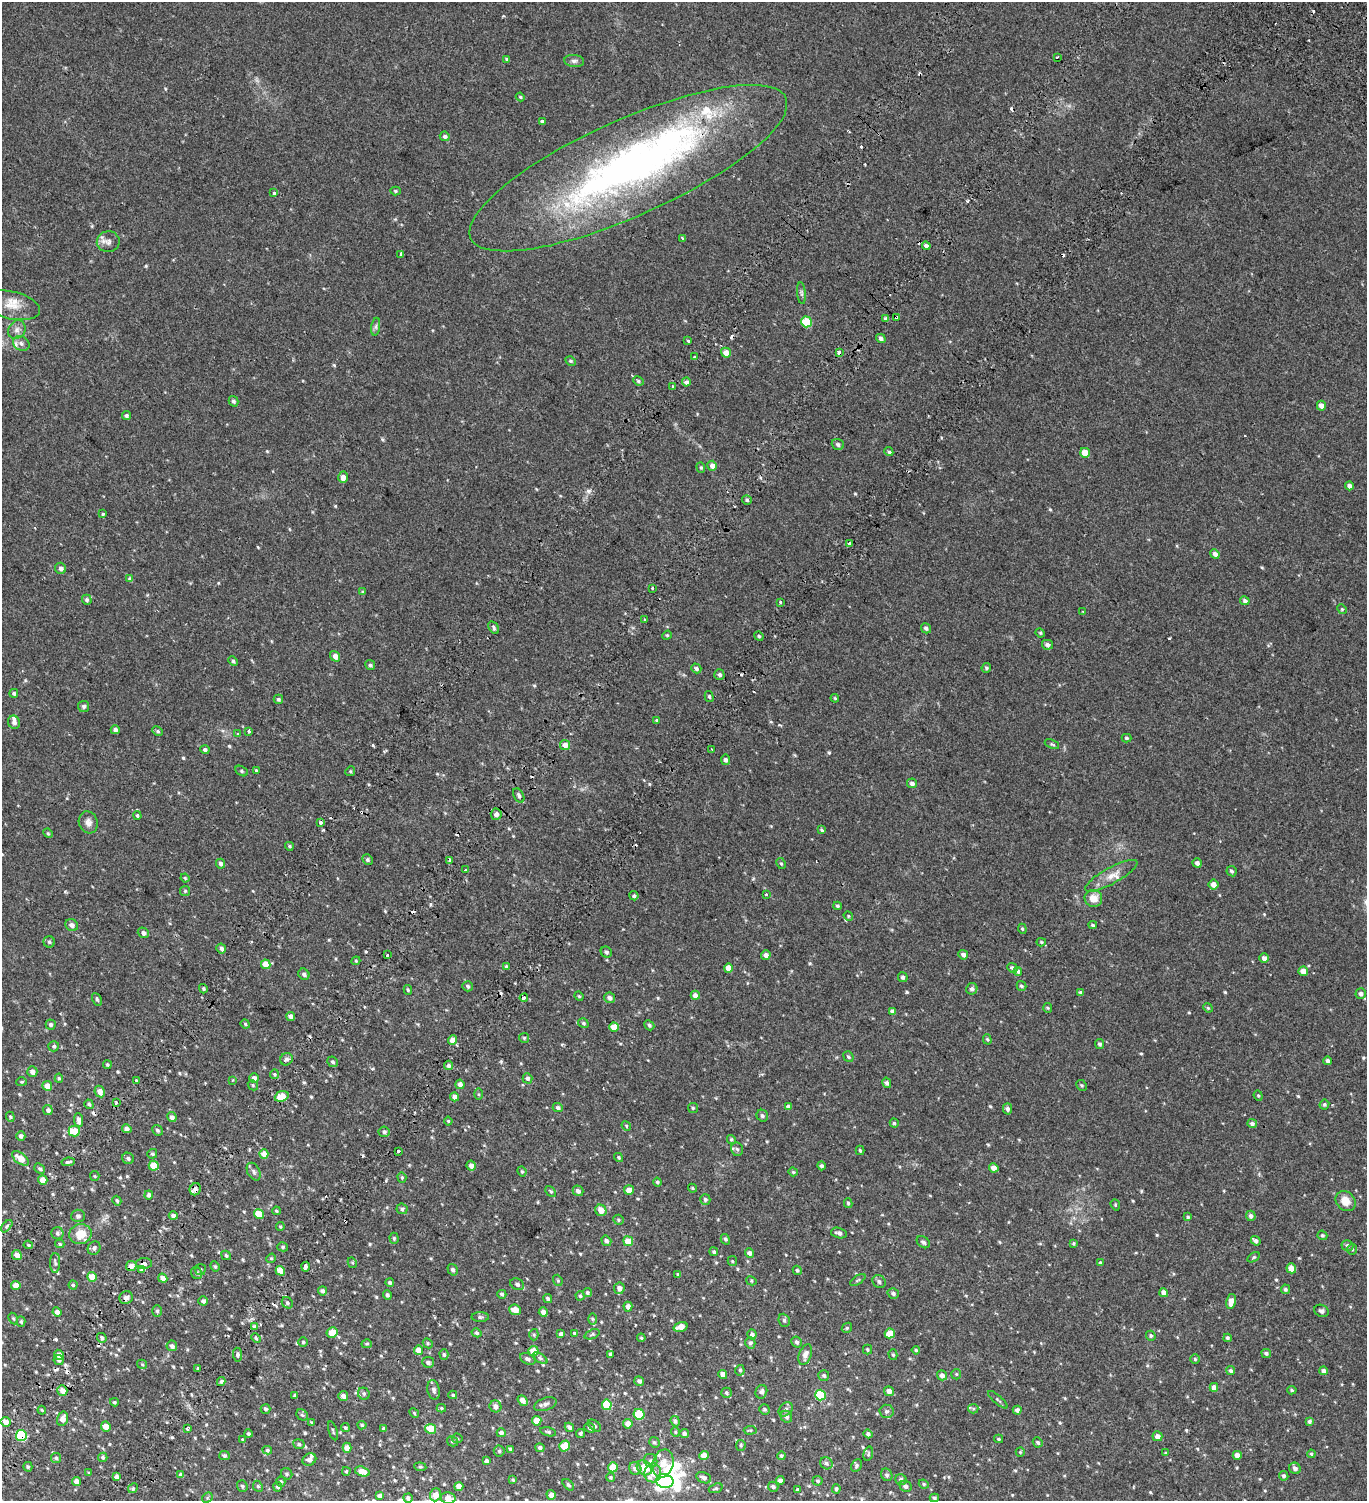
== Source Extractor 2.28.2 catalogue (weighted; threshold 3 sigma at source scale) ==
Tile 7 of 4 x 4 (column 3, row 2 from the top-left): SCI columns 3218-4582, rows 3174-4672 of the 6376 x 6350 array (HDU 1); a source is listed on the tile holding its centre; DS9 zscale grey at full resolution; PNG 1369 x 1503 px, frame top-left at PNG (2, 2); each listed source drawn as its Kron ellipse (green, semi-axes under 4 px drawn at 4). Shown black and unused: <1% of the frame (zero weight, under 2 of 3 exposures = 11% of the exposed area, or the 3 px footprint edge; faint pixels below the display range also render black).
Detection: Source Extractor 2.28.2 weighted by HDU 2 'WHT'; one run over the whole footprint, this tile lists its part. Background 0.0276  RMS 0.0049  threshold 0.022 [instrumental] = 3 sigma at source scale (4.5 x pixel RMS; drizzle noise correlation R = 1.50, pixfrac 1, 0.0396/0.0396 arcsec/px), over >= 5 px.
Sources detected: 670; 1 too faint to see at this stretch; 7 inside a brighter object's white glare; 33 cosmic-ray / hot-pixel residue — neither listed nor drawn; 10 inside a brighter listed object's ellipse — not listed separately; of the other 619, all 500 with FLUX_AUTO >= 0.507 (the completeness limit of this list) listed and drawn (119 fainter detections not listed), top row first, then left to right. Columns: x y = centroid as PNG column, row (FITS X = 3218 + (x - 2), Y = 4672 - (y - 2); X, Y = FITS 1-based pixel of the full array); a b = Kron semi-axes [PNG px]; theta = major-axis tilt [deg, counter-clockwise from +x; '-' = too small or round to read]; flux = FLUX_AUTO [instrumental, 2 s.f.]
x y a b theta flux
1057 57 3 2 - 0.66
507 59 4 3 - 0.71
574 61 10 6 -6 1.4
520 97 4 4 - 0.52
542 121 4 3 - 0.69
445 136 5 4 - 1.1
628 168 173 48 24 220
395 191 5 4 - 0.67
274 193 3 3 - 1.8
683 239 3 3 - 2.2
108 242 11 10 - 2.5
926 246 4 4 - 1.4
401 254 3 3 - 0.86
801 293 11 4 -85 1.1
11 305 29 13 -13 7.5
896 317 4 3 - 8.6
886 318 4 3 - 3.1
806 322 5 5 - 18
376 327 9 4 82 1.1
17 330 10 8 57 2.2
881 338 5 4 - 1.3
688 341 4 3 - 1.6
21 343 9 7 -30 1.8
726 353 5 5 - 3.5
839 353 3 3 - 10
694 357 3 3 - 0.88
571 361 5 4 - 0.69
638 381 5 4 - 0.73
686 382 4 4 - 1.6
672 386 3 3 - 0.89
233 401 5 4 - 0.97
1321 406 5 4 - 2.2
126 416 5 4 - 0.96
838 444 6 5 - 0.98
889 452 5 4 - 0.68
1085 453 5 4 - 6.3
712 466 5 4 - 2.3
701 467 5 4 - 0.65
343 477 6 4 -87 3.1
1349 486 4 4 - 1.5
747 500 5 4 - 0.76
103 514 4 4 - 0.58
849 543 3 3 - 2.1
1215 554 5 4 - 1.7
61 568 6 5 - 1.7
130 579 4 4 - 1.4
652 588 3 2 - 1.6
363 592 4 3 - 0.6
87 600 5 5 - 0.96
1245 601 5 4 - 1.2
780 602 3 2 - 1.2
1342 609 5 4 - 0.52
1083 611 3 3 - 1
645 620 3 3 - 1.3
494 627 7 4 -58 0.97
926 628 5 4 - 1.3
1040 633 5 4 - 0.54
667 635 5 4 - 0.53
759 636 5 4 - 0.62
1047 645 5 5 - 1.3
335 656 6 4 -53 2.5
233 661 5 4 - 0.86
370 665 5 4 - 0.92
696 668 5 4 - 1.1
986 668 5 4 - 0.76
719 675 5 5 - 1.2
14 693 4 4 - 0.82
709 696 5 4 - 0.75
835 698 4 3 - 0.51
278 699 5 4 - 0.78
84 706 5 5 - 1.2
657 720 3 3 - 1.3
14 722 6 6 - 1.5
115 730 4 4 - 1.3
158 731 5 4 - 0.74
249 731 3 3 - 1.3
238 734 4 4 - 0.87
1127 738 5 4 - 0.75
1052 744 7 4 -22 0.68
565 745 5 5 - 2.8
205 750 4 4 - 1.1
712 750 3 3 - 0.91
725 760 5 4 - 1.1
242 771 7 4 -29 0.73
257 771 4 3 - 1.1
350 771 5 4 - 0.58
912 783 5 4 - 1.5
519 795 8 5 -61 1.1
496 814 5 5 - 2.1
137 816 4 3 - 0.56
88 822 11 9 -70 2.4
320 822 3 3 - 2.1
822 830 4 3 - 1.6
48 833 5 4 - 0.53
289 846 4 3 - 0.65
368 860 5 5 - 0.81
450 860 4 3 - 1.6
781 863 6 4 -62 0.6
1197 863 5 4 - 1.5
221 864 5 4 - 1.3
465 870 3 3 - 1.1
1232 871 5 5 - 0.95
1111 876 29 8 29 5.2
185 878 4 4 - 0.53
1214 884 5 5 - 2.9
185 891 5 5 - 0.62
766 894 3 2 - 0.79
634 896 5 4 - 0.86
1093 898 9 8 - 5.1
837 906 4 4 - 0.79
848 916 5 4 - 0.51
72 925 6 6 - 2
1093 925 4 3 - 0.63
1022 929 5 4 - 0.59
143 933 6 5 - 1.5
49 942 6 5 - 0.81
1041 942 4 4 - 0.58
221 949 5 4 - 1.6
606 952 6 5 - 1
387 955 3 3 - 5.5
766 955 5 4 - 1.9
963 955 5 4 - 1.6
1264 958 5 4 - 1.9
356 961 4 4 - 0.53
266 964 5 4 - 7.4
506 967 4 4 - 0.83
728 968 4 4 - 3.9
1012 968 5 4 - 1.4
1018 971 4 4 - 1.2
1303 971 5 4 - 3.6
304 974 6 5 - 1.2
903 977 5 4 - 1.1
468 986 5 5 - 0.84
1021 986 5 4 - 0.87
203 989 5 4 - 0.72
972 989 6 5 - 1.4
408 990 5 3 - 0.64
1081 993 4 4 - 0.96
1361 994 5 5 - 1.4
695 995 4 4 - 2.2
579 996 5 4 - 0.54
524 998 4 3 - 3
610 998 6 5 - 1.7
97 999 7 4 -63 0.67
1048 1008 5 4 - 0.59
1208 1008 5 4 - 0.51
892 1011 4 4 - 1.8
290 1016 4 4 - 2.2
583 1023 5 4 - 0.73
51 1024 5 5 - 0.9
245 1024 5 4 - 0.56
649 1025 5 4 - 0.86
614 1027 4 4 - 5.5
524 1038 5 5 - 0.58
987 1039 5 4 - 0.63
453 1040 5 4 - 3.8
1100 1044 5 4 - 0.86
54 1046 5 5 - 0.82
848 1057 6 4 -51 0.74
286 1059 6 6 - 1.3
1328 1061 4 4 - 1.4
333 1062 5 5 - 0.83
107 1065 4 3 - 0.57
448 1065 5 4 - 1.4
32 1072 5 5 - 2
274 1074 5 4 - 0.65
59 1078 4 4 - 0.63
254 1078 5 4 - 1.7
527 1078 5 4 - 1.2
232 1080 3 3 - 0.53
136 1081 4 3 - 0.58
22 1082 5 4 - 0.54
887 1083 5 4 - 1.2
460 1084 4 4 - 1.8
253 1085 5 4 - 0.63
1082 1085 6 5 - 0.66
47 1086 5 5 - 4.5
100 1091 6 5 - 2.9
479 1094 6 4 -89 0.55
282 1096 7 5 20 5.8
1258 1096 5 4 - 0.56
454 1097 4 4 - 2.3
116 1102 3 3 - 1.2
89 1104 5 4 - 0.83
1324 1105 5 4 - 0.87
789 1107 4 4 - 1.9
558 1108 5 4 - 1.1
693 1108 5 5 - 0.64
1007 1109 5 4 - 1.3
48 1110 5 4 - 1.6
762 1116 6 5 - 1
10 1117 5 4 - 0.59
172 1117 5 4 - 1.8
79 1120 7 4 -87 2.1
448 1121 4 4 - 0.59
894 1123 4 4 - 0.63
1252 1124 5 4 - 1.2
626 1126 5 4 - 0.52
127 1129 5 4 - 1.8
157 1130 6 5 - 0.96
74 1131 6 5 - 6.6
384 1132 5 5 - 1.2
21 1136 4 4 - 1.3
731 1139 4 3 - 0.65
737 1149 7 6 - 1.1
860 1150 5 3 - 0.65
398 1152 4 3 - 1.4
152 1154 5 4 - 0.71
264 1154 4 4 - 4.9
619 1157 5 3 - 0.7
20 1158 10 5 -39 4.5
128 1158 6 5 - 1
68 1162 7 3 8 0.94
154 1166 5 5 - 7.2
471 1166 5 4 - 2.2
821 1166 4 4 - 1.1
994 1168 5 4 - 2.6
40 1169 6 4 -41 0.95
522 1171 5 4 - 0.56
254 1172 9 6 -62 1.2
793 1172 5 4 - 0.54
95 1176 5 4 - 0.53
402 1177 5 4 - 0.56
43 1180 5 4 - 4.5
657 1182 4 4 - 0.77
692 1188 4 3 - 0.54
195 1189 6 5 - 1.4
629 1190 5 4 - 3.7
551 1191 6 4 -46 0.65
578 1191 5 5 - 1.9
149 1195 4 4 - 1.1
705 1199 5 5 - 1.1
117 1201 5 4 - 0.65
1346 1201 11 9 -45 5.3
848 1203 5 4 - 0.7
1115 1205 6 4 -71 0.54
402 1209 5 5 - 1
601 1210 6 5 - 3.4
276 1211 4 3 - 0.54
259 1214 5 4 - 6.3
78 1216 7 6 - 1
173 1216 4 4 - 1.5
1251 1216 5 4 - 1.5
1188 1217 4 3 - 0.61
618 1220 5 5 - 0.63
7 1226 7 4 49 0.69
280 1227 4 3 - 0.53
57 1233 6 6 - 1
839 1233 8 5 -15 1.6
80 1234 11 10 - 6.8
1322 1235 5 4 - 0.75
394 1238 5 4 - 0.57
725 1239 5 4 - 0.88
606 1241 5 4 - 1.2
628 1241 5 5 - 4.7
1256 1241 5 4 - 1.4
923 1242 7 5 -38 1.2
1074 1243 4 4 - 0.63
60 1244 4 3 - 0.61
28 1245 5 4 - 0.56
1347 1246 6 5 - 1.3
283 1247 5 4 - 0.68
94 1248 7 6 - 1.3
1352 1249 5 4 - 0.72
714 1252 4 4 - 0.76
749 1253 4 4 - 1.5
17 1255 5 4 - 3.5
226 1255 5 4 - 0.75
1254 1257 7 4 31 0.62
271 1258 5 4 - 0.55
732 1261 5 4 - 0.52
55 1263 10 5 89 1.1
144 1263 8 5 2 1.7
352 1263 5 4 - 0.53
1100 1263 4 3 - 0.81
131 1266 5 5 - 2.6
215 1266 5 4 - 0.63
306 1267 5 3 - 1.6
1291 1268 5 4 - 5
142 1269 4 3 - 1.6
201 1269 5 5 - 0.64
453 1270 6 4 -56 1.1
797 1270 5 4 - 0.69
280 1271 5 4 - 7.5
197 1273 6 5 - 1.1
678 1274 4 4 - 0.52
92 1277 5 4 - 5.6
163 1278 5 4 - 2.5
558 1280 6 4 -69 0.52
858 1280 9 3 33 0.55
751 1281 5 4 - 0.54
879 1281 7 6 - 1.2
390 1282 4 4 - 0.95
517 1284 7 5 -29 1.2
16 1285 5 4 - 3.6
73 1285 4 4 - 0.71
619 1288 6 5 - 2.3
1285 1289 5 4 - 1
323 1291 4 4 - 1.3
587 1293 4 4 - 0.77
893 1293 6 5 - 1.2
1164 1293 4 4 - 2.7
502 1294 4 4 - 0.83
387 1295 5 4 - 1
580 1296 4 4 - 0.7
126 1298 7 6 - 1.7
548 1299 5 4 - 0.87
203 1301 5 4 - 1.3
1231 1301 7 4 80 3.5
287 1303 6 5 - 0.84
628 1307 5 4 - 2.2
515 1310 6 5 - 3.9
157 1311 6 5 - 0.75
1321 1311 7 6 - 1.2
57 1312 5 4 - 1.6
543 1312 5 4 - 2.4
480 1317 8 5 0 0.92
13 1318 6 4 -61 0.61
593 1319 6 4 -89 0.65
784 1320 6 5 - 0.99
21 1322 5 4 - 0.72
255 1327 3 3 - 3.6
681 1327 7 5 17 3.9
847 1328 5 4 - 0.61
332 1333 6 5 - 7.3
477 1333 5 4 - 0.7
574 1333 3 3 - 2.5
890 1333 5 5 - 6.6
561 1334 4 4 - 1.3
592 1334 8 4 22 0.86
752 1334 5 4 - 1.6
534 1335 6 4 -88 0.63
1151 1336 5 4 - 0.84
102 1338 5 4 - 0.87
256 1338 5 4 - 0.67
641 1338 4 3 - 0.54
1227 1338 4 4 - 0.87
303 1342 4 4 - 0.56
797 1342 6 5 - 1
428 1343 5 4 - 0.6
750 1343 5 5 - 1.2
367 1344 5 4 - 0.63
172 1346 5 5 - 1.6
418 1350 4 4 - 4.2
867 1350 5 4 - 0.63
916 1350 4 4 - 0.67
534 1351 5 5 - 6.5
1266 1353 5 4 - 0.99
610 1354 4 4 - 0.95
59 1355 5 4 - 3.7
238 1355 7 4 -84 0.79
444 1355 5 4 - 0.67
805 1355 11 6 70 2.5
893 1355 5 4 - 0.58
540 1358 8 4 -36 0.91
528 1359 8 5 -25 1.2
1195 1359 4 4 - 0.62
58 1360 5 4 - 1.5
428 1362 6 5 - 1.3
142 1364 5 4 - 0.55
198 1369 3 3 - 3
740 1370 5 4 - 0.78
1231 1371 4 4 - 1.3
1324 1371 4 4 - 1.7
723 1374 4 4 - 2.5
956 1374 5 5 - 0.56
942 1375 5 5 - 2.3
824 1376 5 5 - 0.9
221 1381 4 4 - 0.96
639 1381 5 4 - 1.4
1214 1387 4 4 - 2.5
434 1390 10 6 -78 1.5
1292 1390 4 4 - 0.62
62 1391 5 5 - 3
889 1391 5 5 - 2.5
761 1392 7 5 67 1.3
726 1393 5 5 - 0.86
364 1394 6 5 - 0.91
453 1395 4 3 - 0.56
820 1395 5 5 - 17
295 1396 4 4 - 0.92
343 1396 5 5 - 2.1
523 1400 6 4 -50 3
998 1400 12 3 -41 0.8
114 1402 4 3 - 0.55
545 1404 12 6 20 1.7
607 1405 5 5 - 15
495 1406 6 5 - 2.2
441 1408 4 4 - 0.61
265 1409 5 5 - 0.87
764 1409 5 5 - 0.79
786 1409 8 6 44 1.3
973 1409 5 4 - 0.63
42 1410 4 3 - 0.52
1017 1410 4 4 - 1.3
887 1411 7 6 - 1.2
414 1413 5 4 - 0.52
639 1414 5 5 - 18
302 1415 6 5 - 0.78
786 1417 6 5 - 1.6
63 1419 7 5 74 2.7
537 1421 5 4 - 6.4
675 1421 5 4 - 1.2
1309 1421 4 4 - 0.98
5 1422 5 5 - 3
312 1423 4 3 - 0.56
628 1424 5 4 - 3
362 1425 4 4 - 0.67
595 1426 7 4 -38 0.83
106 1427 5 4 - 4
345 1427 4 4 - 0.64
569 1427 5 4 - 1.2
590 1428 5 4 - 1
187 1429 3 3 - 2
384 1429 3 3 - 1
431 1429 5 5 - 11
750 1430 6 4 6 0.58
333 1431 10 3 -72 0.66
548 1432 8 4 -13 0.75
675 1432 5 4 - 0.58
501 1433 4 4 - 1.5
580 1433 4 4 - 0.73
684 1433 4 4 - 1.4
248 1434 4 4 - 0.76
868 1434 4 4 - 1
21 1435 5 5 - 29
1157 1436 5 5 - 2.5
457 1438 5 4 - 0.6
999 1439 4 3 - 0.67
243 1440 4 3 - 0.62
452 1441 6 4 -31 0.71
654 1442 5 5 - 0.81
1038 1442 5 4 - 1
299 1444 6 5 - 0.75
741 1445 5 4 - 0.66
565 1446 6 5 - 8.8
347 1448 5 4 - 3.1
540 1448 4 4 - 1.2
510 1449 3 3 - 0.7
267 1450 5 4 - 0.75
499 1451 5 5 - 0.76
1020 1452 5 4 - 0.52
1166 1453 4 3 - 0.53
868 1454 7 4 74 0.64
1311 1454 4 3 - 0.51
224 1455 5 4 - 0.95
704 1455 4 4 - 4.7
1237 1455 4 4 - 2.4
781 1456 4 4 - 0.61
103 1457 5 4 - 0.71
56 1458 5 5 - 0.8
309 1459 7 5 30 2.1
486 1461 4 4 - 1.6
651 1461 7 6 - 1.1
826 1463 6 5 - 1.1
663 1464 14 10 75 4.9
856 1466 7 5 61 0.94
28 1467 5 4 - 0.74
420 1467 6 4 -6 0.57
613 1467 5 4 - 7.1
635 1468 6 6 - 2.1
644 1468 8 6 -40 5.5
1295 1468 6 5 - 1.6
346 1471 4 3 - 0.6
362 1471 7 4 -16 4
89 1473 4 3 - 0.51
653 1473 9 8 - 3.4
287 1474 6 5 - 0.73
181 1475 4 4 - 1.2
887 1475 6 5 - 1.1
1284 1476 5 4 - 0.95
117 1477 4 4 - 1.9
610 1477 4 4 - 0.74
704 1478 8 5 -23 1.7
901 1479 6 5 - 1.3
513 1480 3 3 - 0.52
780 1480 4 4 - 1.8
77 1481 4 4 - 3.2
665 1481 9 7 -12 23
818 1481 5 5 - 0.78
281 1482 5 4 - 0.61
924 1484 5 4 - 0.64
568 1485 7 4 -46 0.7
242 1486 6 5 - 0.82
258 1486 6 4 -66 0.65
459 1486 4 4 - 2.9
906 1486 6 5 - 1.2
278 1487 4 4 - 1
773 1487 5 5 - 1.2
133 1488 5 4 - 0.65
716 1488 7 4 19 0.72
836 1489 5 4 - 0.93
797 1490 3 3 - 1.1
435 1495 6 5 - 3.7
551 1495 5 4 - 2.2
380 1496 4 4 - 1.6
207 1498 6 4 46 0.59
408 1498 4 4 - 1.1
448 1498 7 6 - 4.6
934 1498 5 4 - 0.77
Overlapping masked pixels (flux is a lower limit): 9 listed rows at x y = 628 168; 896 317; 839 353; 450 860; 195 1189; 144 1263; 131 1266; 126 1298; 21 1435
Isophote crosses this tile's border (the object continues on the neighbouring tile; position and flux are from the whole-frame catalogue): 2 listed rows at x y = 551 1495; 448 1498
Unlisted compact peaks at least as high as the median listed source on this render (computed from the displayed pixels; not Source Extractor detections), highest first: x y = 588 491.